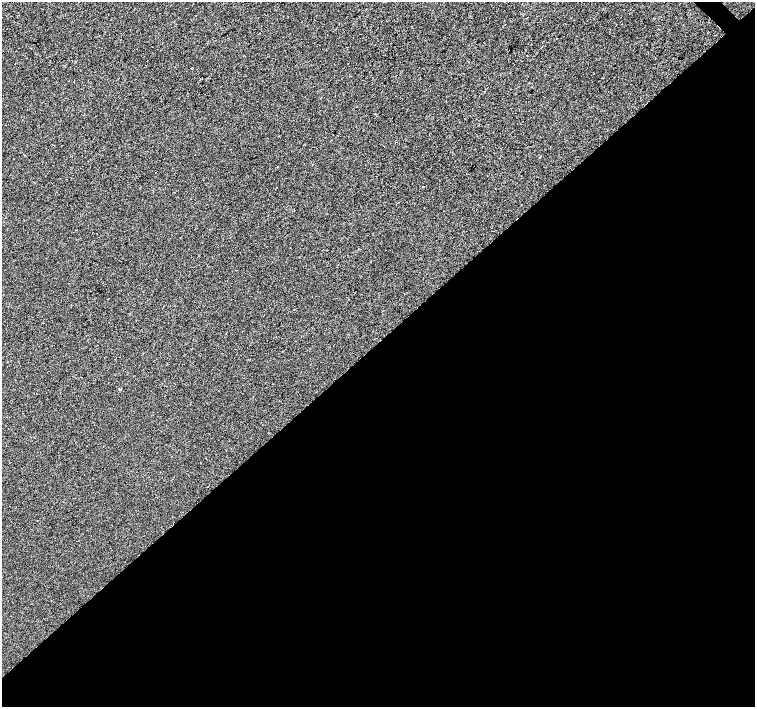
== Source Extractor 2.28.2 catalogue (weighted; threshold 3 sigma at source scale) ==
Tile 15 of 4 x 4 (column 3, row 4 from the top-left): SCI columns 3016-4521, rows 219-1627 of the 6027 x 6009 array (HDU 1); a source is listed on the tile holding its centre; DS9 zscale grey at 2 x 2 block average (1 PNG px = mean of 2 x 2 image px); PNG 757 x 709 px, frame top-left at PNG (2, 2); no overlay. Shown black and unused: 52% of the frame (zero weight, under 2 of 3 exposures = <1% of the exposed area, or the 3 px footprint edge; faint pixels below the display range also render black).
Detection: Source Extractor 2.28.2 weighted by HDU 2 'WHT'; one run over the whole footprint, this tile lists its part. Background -5.07e-04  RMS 0.0041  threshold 0.0186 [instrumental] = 3 sigma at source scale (4.5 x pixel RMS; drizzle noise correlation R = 1.50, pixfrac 1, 0.0396/0.0396 arcsec/px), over >= 5 px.
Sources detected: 3; all 3 listed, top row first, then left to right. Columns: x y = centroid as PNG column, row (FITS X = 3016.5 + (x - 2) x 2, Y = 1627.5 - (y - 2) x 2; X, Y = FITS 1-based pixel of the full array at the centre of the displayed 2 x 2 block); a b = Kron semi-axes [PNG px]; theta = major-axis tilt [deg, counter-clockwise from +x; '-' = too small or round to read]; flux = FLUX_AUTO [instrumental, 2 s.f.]
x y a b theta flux
192 68 2 2 - 1.8
423 187 2 2 - 0.59
119 389 3 2 - 0.96